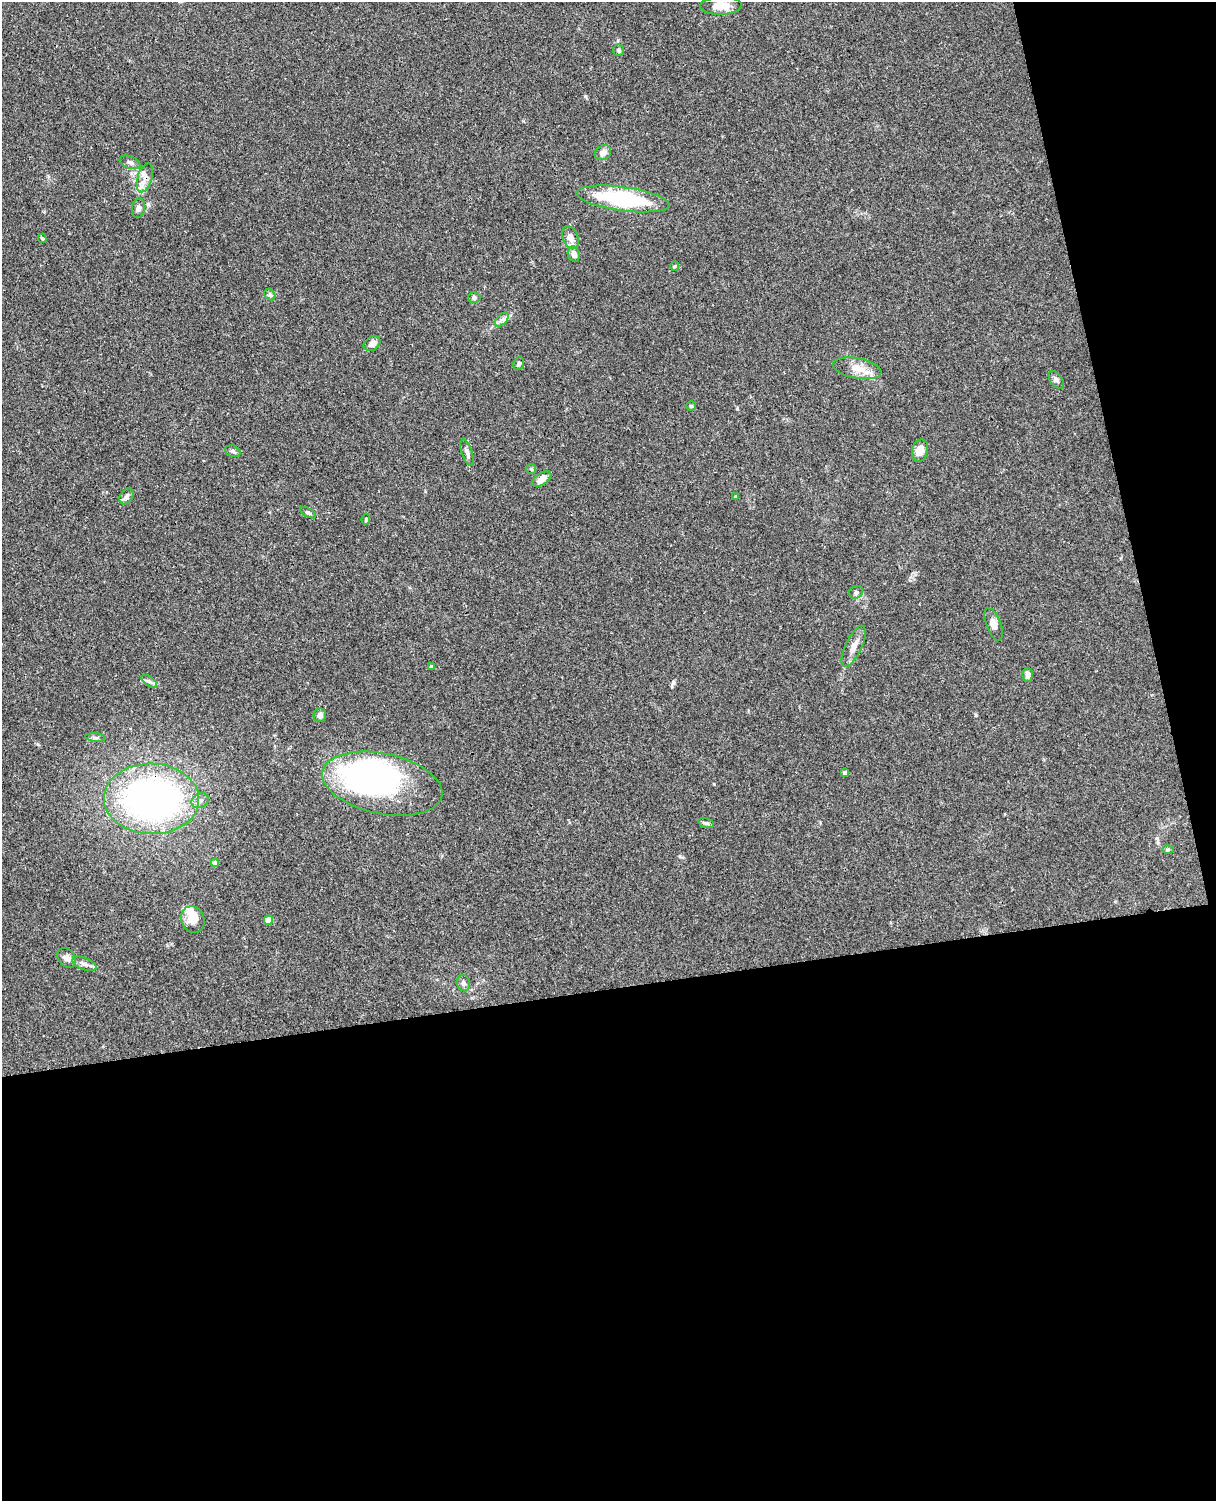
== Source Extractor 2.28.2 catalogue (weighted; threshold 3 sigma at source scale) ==
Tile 12 of 4 x 3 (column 4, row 3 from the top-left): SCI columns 3699-4912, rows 150-1648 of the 4968 x 4908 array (HDU 1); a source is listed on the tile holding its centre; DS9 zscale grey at full resolution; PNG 1218 x 1503 px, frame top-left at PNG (2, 2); each listed source drawn as its Kron ellipse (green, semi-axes under 4 px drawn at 4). Shown black and unused: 39% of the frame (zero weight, under 3 of 4 exposures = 5% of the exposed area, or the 3 px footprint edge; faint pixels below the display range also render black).
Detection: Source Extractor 2.28.2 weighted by HDU 2 'WHT'; one run over the whole footprint, this tile lists its part. Background 0.0381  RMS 0.0041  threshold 0.0187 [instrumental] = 3 sigma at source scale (4.5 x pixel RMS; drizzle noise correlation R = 1.50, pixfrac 1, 0.05/0.05 arcsec/px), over >= 5 px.
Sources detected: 51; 2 inside a brighter object's white glare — neither listed nor drawn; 1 inside a brighter listed object's ellipse — not listed separately; the other 48 listed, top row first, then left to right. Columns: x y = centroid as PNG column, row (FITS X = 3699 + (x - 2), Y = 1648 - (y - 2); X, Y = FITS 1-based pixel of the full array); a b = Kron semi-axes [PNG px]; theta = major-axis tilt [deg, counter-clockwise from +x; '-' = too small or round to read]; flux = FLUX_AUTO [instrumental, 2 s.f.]
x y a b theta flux
721 6 21 9 2 5.6
619 50 6 5 - 0.72
603 153 8 7 - 2.7
130 162 11 6 -22 1.2
145 178 15 7 73 3
623 199 47 12 -8 40
138 208 10 6 77 1.7
570 237 12 7 -66 3.2
42 238 5 3 - 0.53
574 254 7 6 - 2.3
675 266 5 4 - 0.45
270 295 6 5 - 0.76
474 298 6 5 - 0.98
502 320 8 5 44 1.3
372 344 9 6 34 2
519 364 7 5 68 0.95
857 368 24 10 -11 6
1056 380 10 6 -53 1.2
691 406 4 4 - 0.46
920 450 11 8 77 4.5
233 451 8 5 -22 1
467 453 14 5 -71 1.7
531 469 5 4 - 0.5
542 479 11 6 35 3.5
126 496 8 6 57 1.4
736 497 4 4 - 0.53
308 513 9 4 -29 0.73
366 519 5 4 - 0.55
856 592 7 6 - 1.1
994 624 17 7 -69 2.7
854 646 22 8 65 3.8
431 667 4 4 - 1.2
1027 675 7 5 88 2
149 681 9 4 -35 1.1
320 715 7 6 - 1.5
95 737 10 4 -5 0.96
845 773 4 4 - 1.9
382 784 61 30 -12 120
152 799 47 35 -1 150
200 801 9 7 30 1.7
706 823 8 5 -16 0.9
1168 850 6 4 1 0.56
215 863 4 4 - 1.9
193 919 14 11 -67 5.3
268 920 5 4 - 7.1
67 958 11 8 -50 2
84 964 13 6 -21 1.7
463 983 8 6 -76 1.5
Overlapping masked pixels (flux is a lower limit): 2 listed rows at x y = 145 178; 152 799
Unlisted compact peaks at least as high as the median listed source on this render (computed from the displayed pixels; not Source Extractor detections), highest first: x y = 673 682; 737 409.